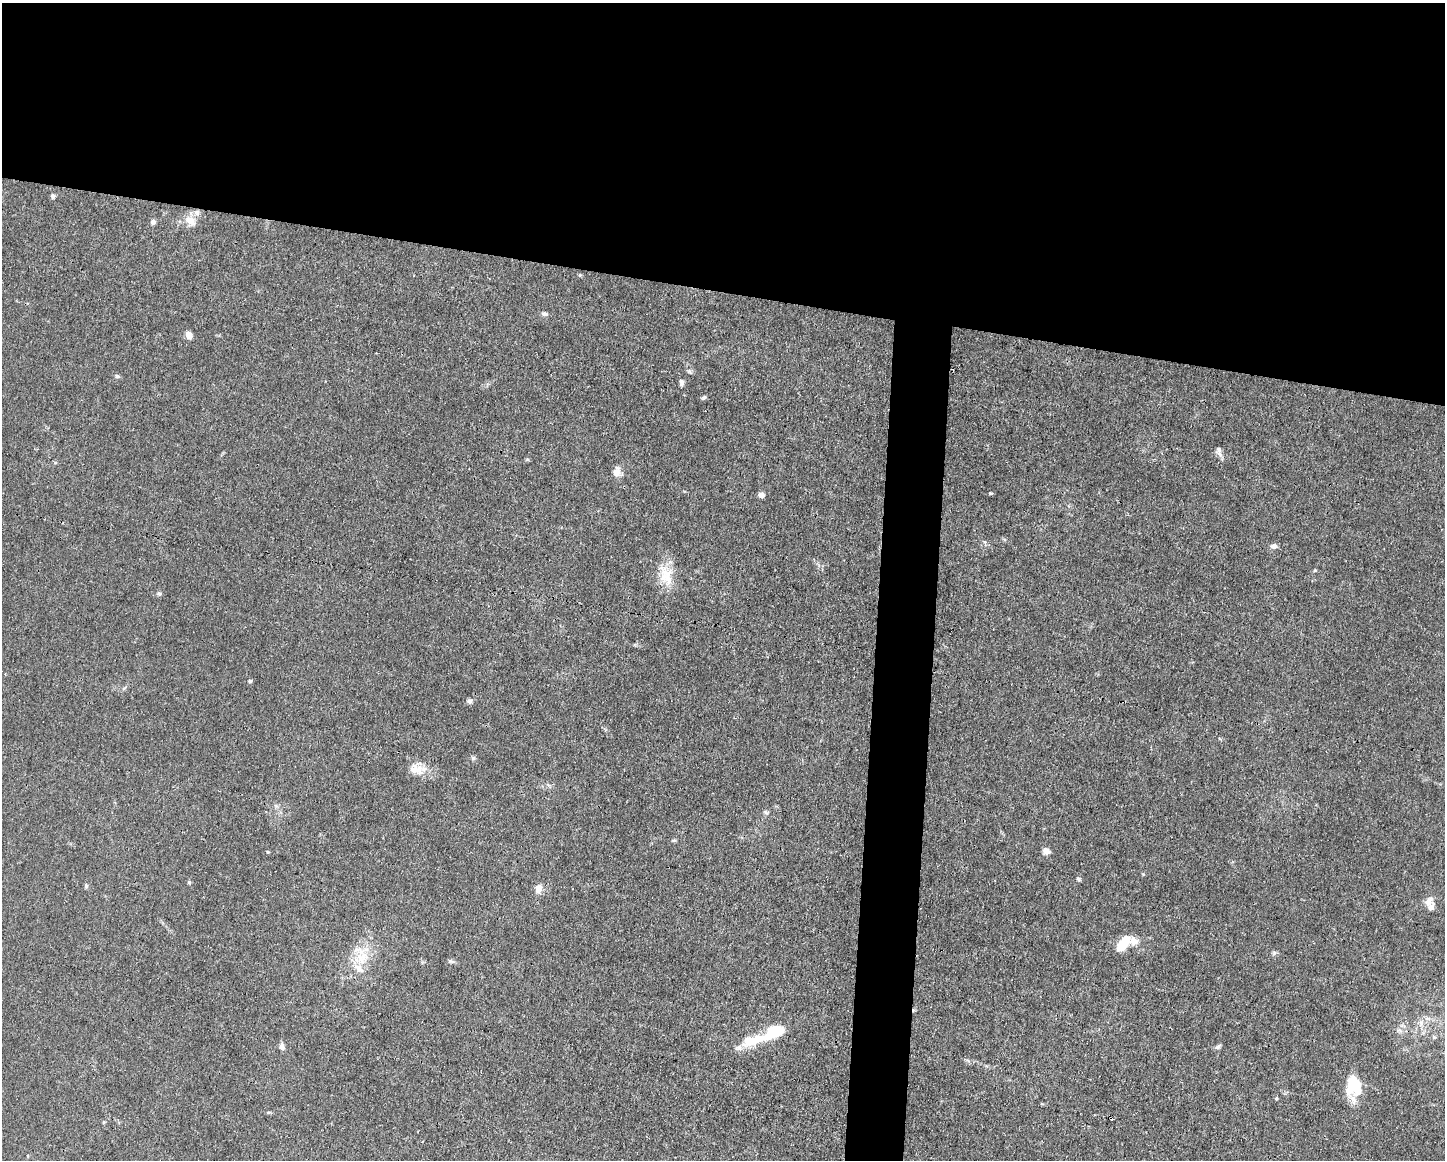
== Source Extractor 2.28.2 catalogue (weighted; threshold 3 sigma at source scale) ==
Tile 2 of 3 x 4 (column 2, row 1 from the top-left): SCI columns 1554-2996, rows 3477-4634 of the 4661 x 4634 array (HDU 1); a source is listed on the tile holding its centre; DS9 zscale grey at full resolution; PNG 1447 x 1162 px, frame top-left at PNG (2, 3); no overlay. Shown black and unused: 28% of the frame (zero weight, under 3 of 4 exposures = <1% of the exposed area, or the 3 px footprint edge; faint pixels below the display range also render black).
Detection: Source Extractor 2.28.2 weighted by HDU 2 'WHT'; one run over the whole footprint, this tile lists its part. Background 0.0161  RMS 0.0025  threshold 0.0115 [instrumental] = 3 sigma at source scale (4.5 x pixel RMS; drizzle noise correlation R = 1.50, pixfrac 1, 0.05/0.05 arcsec/px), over >= 5 px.
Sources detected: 45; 1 inside a brighter object's white glare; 1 cosmic-ray / hot-pixel residue — not listed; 4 inside a brighter listed object's ellipse — not listed separately; the other 39 listed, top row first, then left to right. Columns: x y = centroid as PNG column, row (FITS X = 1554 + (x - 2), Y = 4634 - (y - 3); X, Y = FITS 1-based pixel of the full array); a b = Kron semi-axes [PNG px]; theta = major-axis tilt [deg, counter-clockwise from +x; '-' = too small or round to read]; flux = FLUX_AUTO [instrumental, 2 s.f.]
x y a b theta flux
53 196 6 6 - 0.53
190 221 16 11 -41 2.6
153 222 6 6 - 0.71
544 314 7 5 -8 0.8
189 335 10 7 -64 1.3
117 376 6 5 - 0.42
681 382 8 5 -89 0.78
704 397 6 4 45 0.44
1219 451 15 6 -75 0.98
616 472 13 9 76 1.8
990 493 5 4 - 0.25
761 495 6 5 - 1.2
1274 546 8 6 -5 0.99
665 577 27 20 -77 6.1
159 593 6 6 - 0.56
250 681 5 4 - 0.39
470 701 6 5 - 0.64
473 758 6 4 47 0.39
416 769 20 14 -14 3.6
673 840 6 4 -17 0.31
1046 851 8 7 - 1.4
267 852 4 3 - 0.25
1078 879 6 4 -4 0.42
189 882 6 4 -46 0.31
86 886 6 5 - 0.41
538 888 9 7 90 2.2
1428 902 15 11 36 1.8
1123 943 18 9 53 5.5
1274 953 6 5 - 0.48
362 958 23 16 46 6.2
451 961 9 5 -13 0.53
1421 1023 8 5 -59 0.77
775 1031 18 12 22 9
1434 1037 5 4 - 0.37
758 1039 32 13 19 6.3
282 1046 8 6 -57 0.91
1218 1046 9 5 38 0.54
1354 1085 20 15 87 11
1276 1098 5 4 - 0.27
Unlisted compact peaks at least as high as the median listed source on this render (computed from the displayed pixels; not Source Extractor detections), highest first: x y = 1143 874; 1315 570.